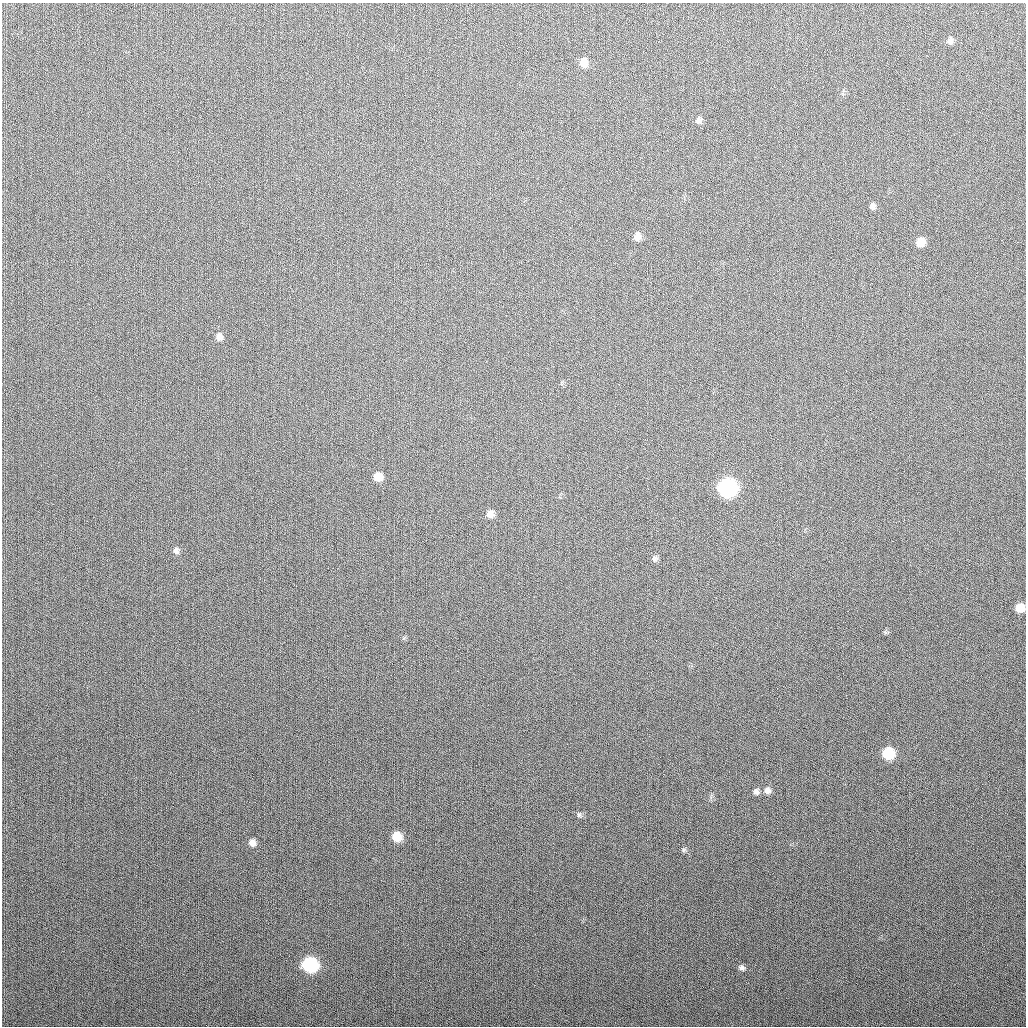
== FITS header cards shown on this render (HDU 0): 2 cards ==
NAXIS1  =                 1024
NAXIS2  =                 1024

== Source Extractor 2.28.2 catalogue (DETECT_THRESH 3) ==
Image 1024 x 1024 px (HDU 0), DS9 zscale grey, 1 PNG px = 1 image px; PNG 1028 x 1028 px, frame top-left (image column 1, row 1024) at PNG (2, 3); no overlay
Background 283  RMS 11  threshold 33.3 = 3 sigma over >= 5 px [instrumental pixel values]
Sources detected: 22; all 22 listed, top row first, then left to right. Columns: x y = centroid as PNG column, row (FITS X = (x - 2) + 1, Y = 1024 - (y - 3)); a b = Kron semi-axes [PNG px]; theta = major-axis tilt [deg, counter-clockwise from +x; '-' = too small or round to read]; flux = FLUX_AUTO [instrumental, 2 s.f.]
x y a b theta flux
950 40 10 7 -88 2700
584 62 10 8 88 6600
698 120 9 7 54 2400
872 206 7 6 - 2400
637 236 10 8 73 4100
920 242 8 7 - 8700
219 337 10 8 -85 3400
378 477 8 8 - 8500
727 488 10 10 - 220000
490 514 9 8 - 5000
176 551 9 7 -84 2600
655 558 9 6 79 2100
1020 608 8 8 - 9800
888 753 8 8 - 33000
767 790 9 8 - 3400
756 792 8 7 - 2600
579 815 7 5 -63 1500
397 837 8 8 - 15000
252 843 7 6 - 4400
684 850 6 5 - 1200
310 965 9 8 - 110000
742 967 7 6 - 2200